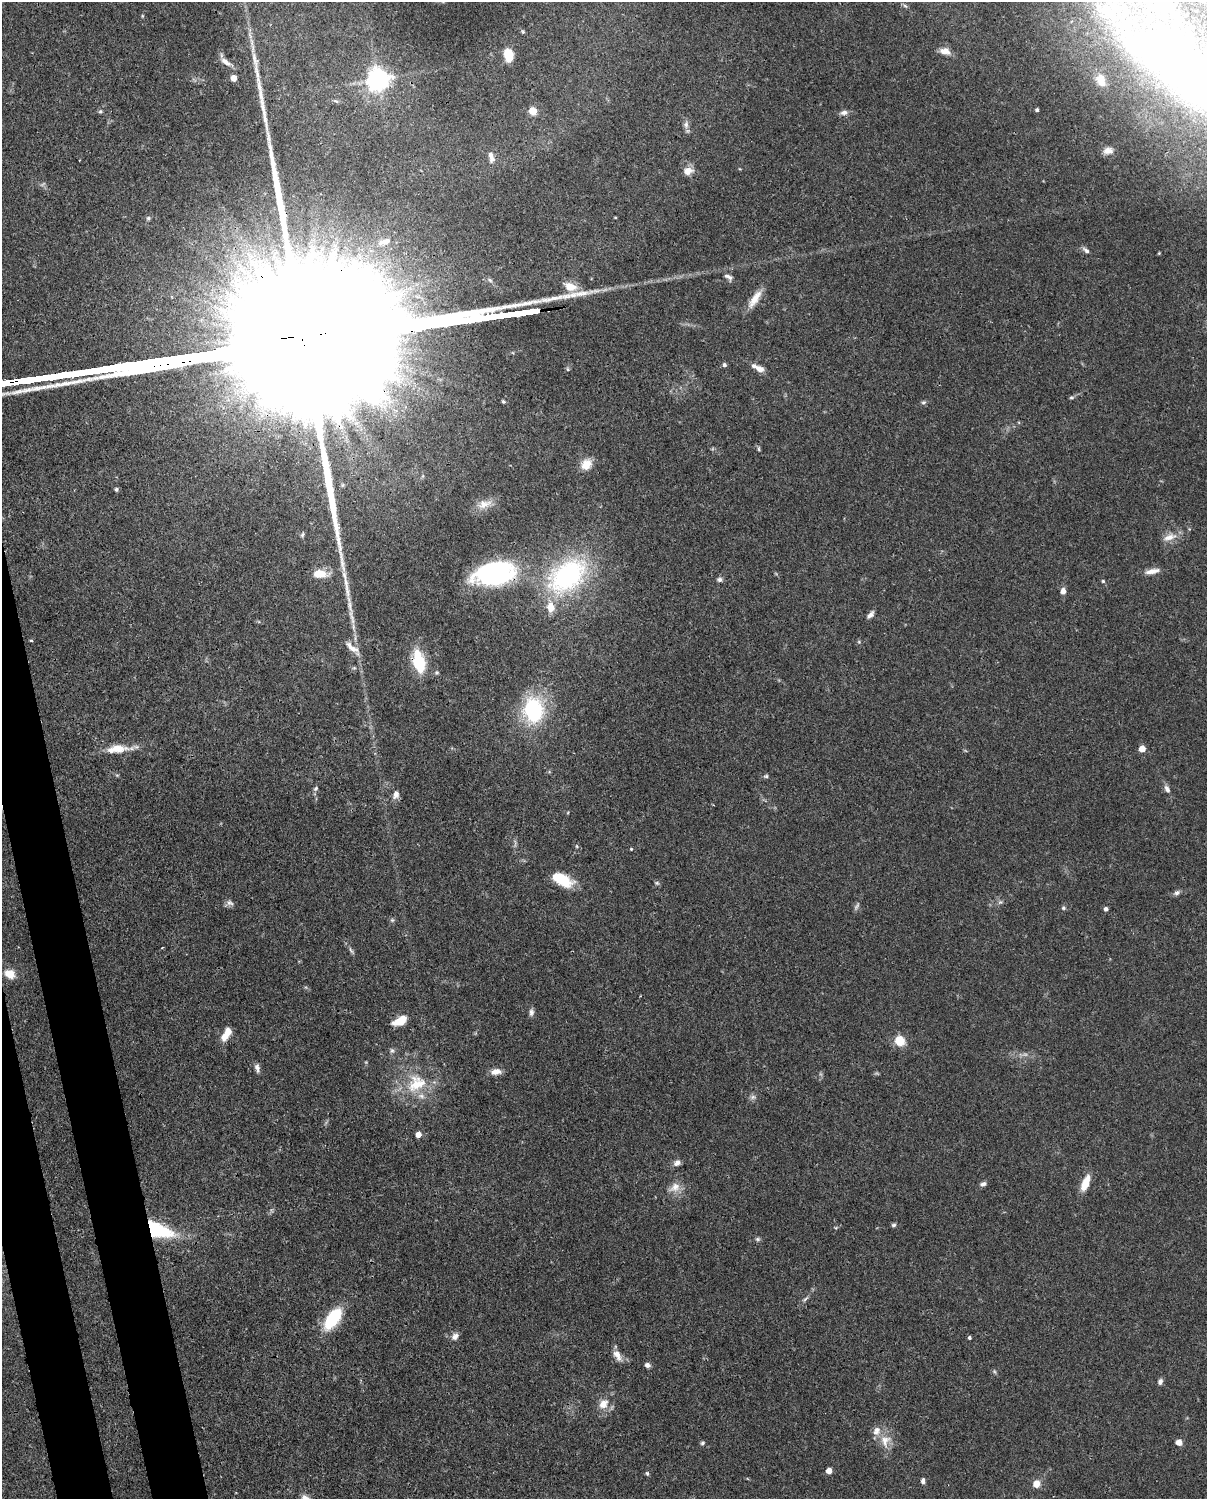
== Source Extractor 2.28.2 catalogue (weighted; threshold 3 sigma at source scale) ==
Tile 7 of 4 x 3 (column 3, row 2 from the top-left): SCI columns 2501-3705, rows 1760-3256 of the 5012 x 4911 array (HDU 1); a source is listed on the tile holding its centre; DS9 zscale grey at full resolution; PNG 1209 x 1501 px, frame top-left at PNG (2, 2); no overlay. Shown black and unused: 4% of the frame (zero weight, under 3 of 4 exposures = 7% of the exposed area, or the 3 px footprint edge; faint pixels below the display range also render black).
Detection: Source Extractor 2.28.2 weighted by HDU 2 'WHT'; one run over the whole footprint, this tile lists its part. Background 0.109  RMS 0.0042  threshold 0.0187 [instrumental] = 3 sigma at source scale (4.5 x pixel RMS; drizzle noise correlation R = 1.50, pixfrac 1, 0.05/0.05 arcsec/px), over >= 5 px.
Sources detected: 114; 2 too faint to see at this stretch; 3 inside a brighter object's white glare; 2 long thin detections or spike segments (spike, bleed or trail) — not listed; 6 inside a brighter listed object's ellipse — not listed separately; the other 101 listed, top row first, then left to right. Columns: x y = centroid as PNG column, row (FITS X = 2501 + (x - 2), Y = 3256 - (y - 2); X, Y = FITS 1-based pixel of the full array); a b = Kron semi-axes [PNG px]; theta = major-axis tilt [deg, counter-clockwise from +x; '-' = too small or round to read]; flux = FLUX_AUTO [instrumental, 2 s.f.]
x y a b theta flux
905 6 7 4 -44 0.77
1162 6 10 7 1 1.7
142 16 5 3 - 0.41
523 32 5 4 - 0.53
252 42 12 4 -79 2
945 51 14 8 -14 3.3
508 55 12 8 -80 8.4
226 62 16 6 -36 2.5
233 78 5 5 - 4.7
1191 78 215 50 -23 240
378 79 7 7 - 360
336 101 8 5 -24 0.8
1037 110 3 3 - 0.84
100 111 6 5 - 0.69
533 111 8 8 - 4.4
844 112 10 6 12 1.8
686 125 11 6 90 1.7
1108 151 13 9 6 2.8
491 157 15 7 -74 2.7
688 171 12 9 15 3.1
148 218 6 6 - 0.75
384 242 23 9 19 6.1
1086 250 10 5 -38 1.3
242 270 30 11 -56 14
728 277 13 7 -35 1.8
570 287 18 11 -19 5.8
755 299 27 9 57 5.7
724 365 5 5 - 0.87
760 369 10 6 -22 3
1071 398 7 4 5 0.63
503 401 5 4 - 0.64
923 402 7 5 19 0.78
759 449 6 4 -88 0.55
586 464 14 11 56 5.2
116 489 5 5 - 0.77
484 504 22 11 18 5.1
302 535 7 5 60 0.79
1169 537 20 9 18 4.3
1152 571 19 6 11 3.2
320 574 15 8 -2 7.9
567 576 60 37 37 63
492 577 50 20 2 55
719 579 7 6 - 1.1
1103 581 5 5 - 0.53
1063 591 8 6 88 2
870 615 10 5 49 1.7
31 640 5 3 - 0.43
859 642 5 4 - 0.52
352 648 26 8 -40 4.3
419 662 21 10 -77 21
534 710 24 19 -89 39
118 749 33 10 5 8
1142 749 5 4 - 7.7
766 776 6 5 - 0.75
316 788 7 6 - 0.89
1167 789 10 6 -59 1.8
396 794 10 7 81 2.5
576 846 5 3 - 0.44
631 849 4 3 - 0.4
563 880 21 13 -29 12
657 883 7 5 -2 0.79
1177 893 8 6 28 1.3
1000 902 6 5 - 0.86
230 903 10 7 -24 1.6
1063 908 6 5 - 0.77
1106 909 4 4 - 1.3
392 920 6 5 - 0.71
351 950 11 3 -62 1
10 974 15 11 -28 4.8
531 1012 10 6 88 1.4
400 1021 15 8 25 7
226 1034 17 7 60 5.4
900 1041 5 5 - 31
392 1050 7 6 - 0.94
257 1068 11 5 -77 1.6
496 1072 12 7 5 3.2
416 1084 31 23 35 18
753 1097 7 6 - 1.2
418 1134 5 4 - 3.7
677 1163 9 7 28 2
1085 1183 17 7 69 7.7
983 1184 8 6 19 1.3
675 1187 17 11 34 4.4
894 1225 6 5 - 0.83
157 1230 27 12 -20 39
757 1239 7 5 -1 0.86
805 1299 10 4 40 1
333 1319 27 13 55 20
455 1336 10 7 50 2.1
969 1338 4 4 - 0.76
617 1355 15 8 -63 3.5
647 1365 6 6 - 1.6
1160 1382 8 6 69 1.4
603 1404 14 11 53 5
885 1441 19 14 88 6.3
1179 1442 5 5 - 4.8
702 1443 6 4 32 0.75
829 1471 5 4 - 4.8
647 1473 6 5 - 0.68
923 1481 6 5 - 1.4
1036 1484 10 9 - 3.3
Overlapping masked pixels (flux is a lower limit): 4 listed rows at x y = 492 577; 419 662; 400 1021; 157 1230
Isophote crosses this tile's border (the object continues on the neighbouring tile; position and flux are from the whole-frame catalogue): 1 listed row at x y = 1191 78